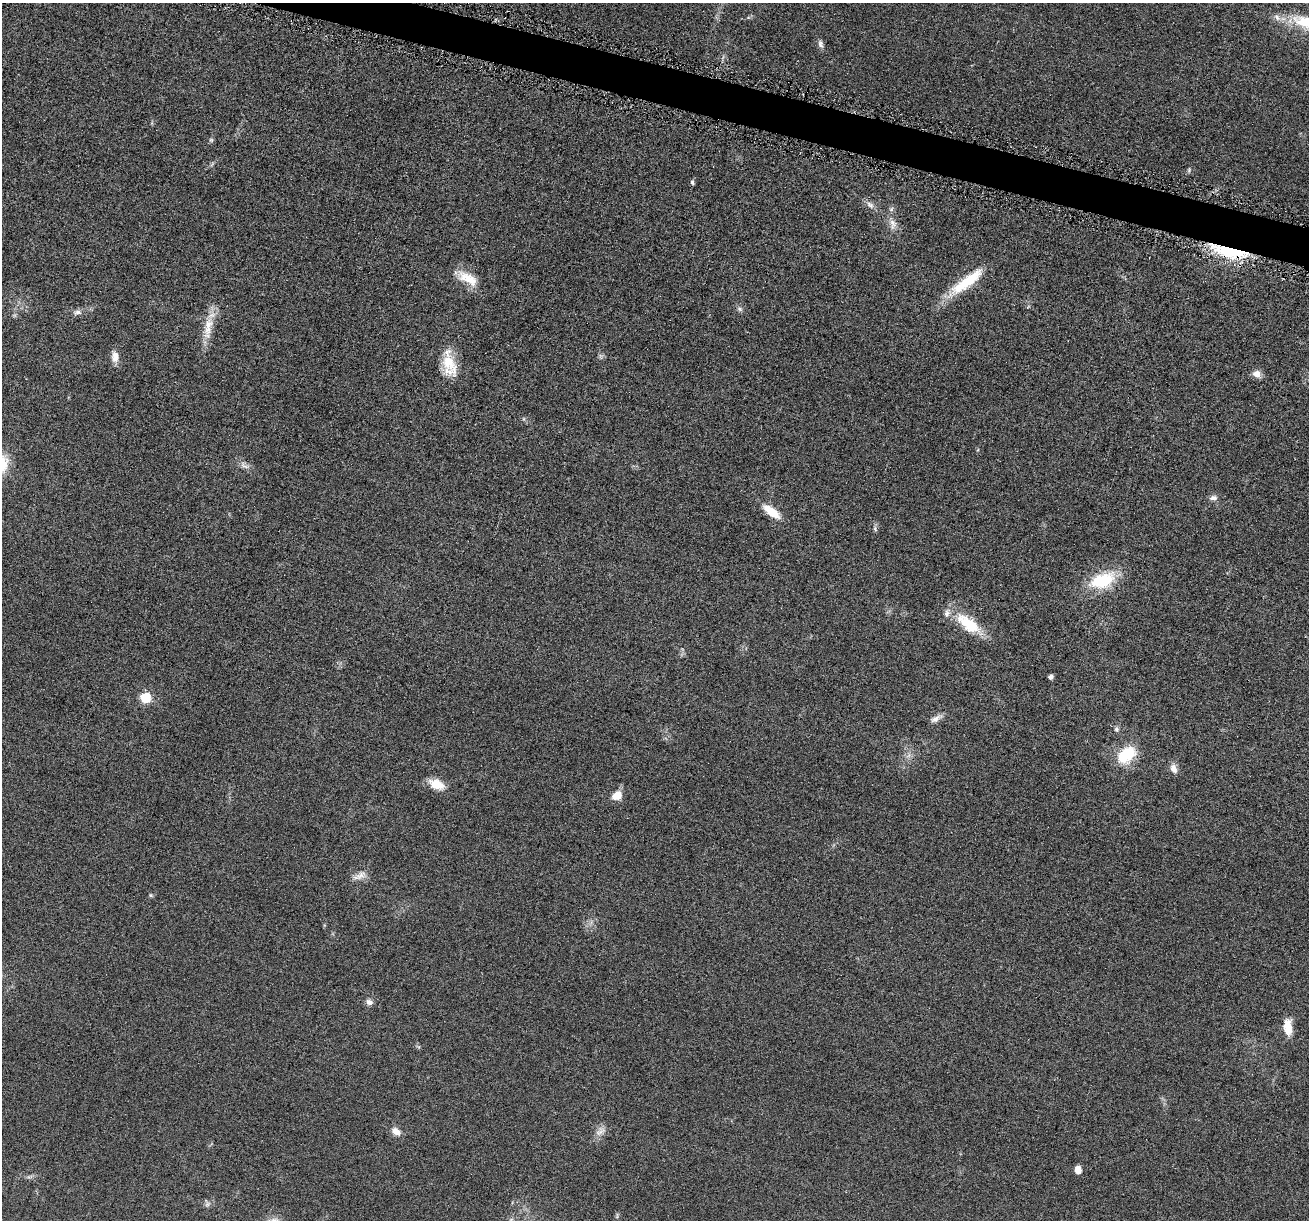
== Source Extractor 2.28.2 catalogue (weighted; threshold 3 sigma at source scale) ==
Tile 11 of 4 x 4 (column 3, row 3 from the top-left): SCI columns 2628-3934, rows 1356-2573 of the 5255 x 5272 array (HDU 1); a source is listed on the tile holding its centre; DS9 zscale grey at full resolution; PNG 1311 x 1222 px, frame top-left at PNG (2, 3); no overlay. Shown black and unused: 2% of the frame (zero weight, under 4 of 8 exposures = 1% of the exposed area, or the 3 px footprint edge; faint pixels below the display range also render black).
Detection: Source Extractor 2.28.2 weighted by HDU 2 'WHT'; one run over the whole footprint, this tile lists its part. Background 0.0528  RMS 0.0086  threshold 0.035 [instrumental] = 3 sigma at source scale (4.09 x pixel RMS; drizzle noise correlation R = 1.36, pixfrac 0.8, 0.05/0.05 arcsec/px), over >= 5 px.
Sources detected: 42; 2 inside a brighter listed object's ellipse — not listed separately; the other 40 listed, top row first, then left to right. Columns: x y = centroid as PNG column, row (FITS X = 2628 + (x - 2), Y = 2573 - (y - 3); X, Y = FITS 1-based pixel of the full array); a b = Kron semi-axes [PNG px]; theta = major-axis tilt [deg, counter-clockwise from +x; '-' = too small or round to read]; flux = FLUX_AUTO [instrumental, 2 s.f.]
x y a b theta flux
1306 22 41 18 -11 35
820 44 11 6 -79 2.7
211 140 6 5 - 1.4
692 182 5 4 - 1.8
870 205 13 7 -41 4.2
893 224 16 9 -82 6.7
1228 251 45 12 -14 48
467 278 29 12 -30 17
966 282 54 12 38 32
739 309 8 5 -27 2
78 312 12 7 8 3.5
208 324 20 12 73 14
115 357 15 9 89 6.3
448 363 30 16 -52 22
1257 374 11 9 -28 5
244 465 16 7 -32 4.4
1213 498 11 7 7 3.2
771 512 23 9 -37 16
875 529 7 4 -67 1.5
1102 581 35 18 20 36
968 624 38 15 -38 28
1050 677 4 4 - 2.8
146 698 6 6 - 49
935 719 15 7 33 4.5
1116 729 6 6 - 1.8
909 755 7 4 71 2.3
1126 755 24 16 38 29
1174 769 12 8 -66 4.9
436 784 19 11 -24 12
617 795 10 8 33 11
360 876 21 7 29 5.7
150 895 6 4 -71 1
369 1002 9 7 -24 3.2
1288 1027 19 9 -87 11
396 1132 10 7 -33 6.5
600 1132 17 8 29 5.5
1078 1170 6 5 - 9.9
30 1177 11 3 11 1.8
207 1204 7 6 - 2.1
511 1220 7 4 71 1.5
Overlapping masked pixels (flux is a lower limit): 1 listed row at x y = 1228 251
Isophote crosses this tile's border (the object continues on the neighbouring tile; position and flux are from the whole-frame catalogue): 2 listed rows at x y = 1306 22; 511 1220